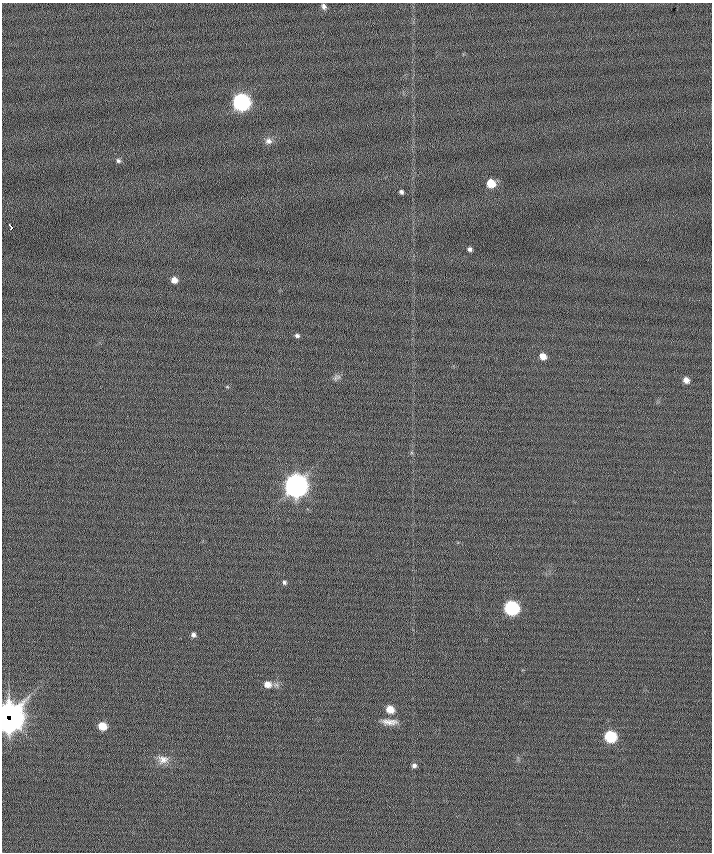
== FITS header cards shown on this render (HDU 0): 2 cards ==
NAXIS1  =                  710 /
NAXIS2  =                  850 /

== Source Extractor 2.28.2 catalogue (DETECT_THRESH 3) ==
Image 710 x 850 px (HDU 0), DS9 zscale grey, 1 PNG px = 1 image px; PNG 714 x 854 px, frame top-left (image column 1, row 850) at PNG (2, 3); no overlay
Background 0.162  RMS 6.3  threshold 18.8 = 3 sigma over >= 5 px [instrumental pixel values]
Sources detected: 26; all 26 listed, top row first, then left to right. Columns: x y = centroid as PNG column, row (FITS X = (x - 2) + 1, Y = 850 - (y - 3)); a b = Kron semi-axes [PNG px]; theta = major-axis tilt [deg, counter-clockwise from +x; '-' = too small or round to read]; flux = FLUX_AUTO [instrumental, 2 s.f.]
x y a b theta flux
324 6 7 5 -72 1300
241 102 8 7 - 160000
268 141 9 8 - 1900
118 161 6 5 - 960
491 183 6 6 - 10000
401 192 4 4 - 1100
11 227 7 3 -69 3600
470 249 4 4 - 1200
174 280 6 5 - 3300
297 336 6 5 - 980
543 356 6 5 - 4000
335 378 9 7 42 1300
686 380 6 6 - 2700
296 485 9 8 - 510000
284 582 5 5 - 830
512 608 8 7 - 80000
193 635 5 5 - 1300
267 684 7 6 - 4000
390 709 6 6 - 6800
7 716 15 9 60 250000
12 718 11 7 86 180000
389 722 20 7 -2 3300
102 726 6 6 - 8200
610 737 7 6 - 35000
163 759 15 11 -2 3800
414 766 6 5 - 1200